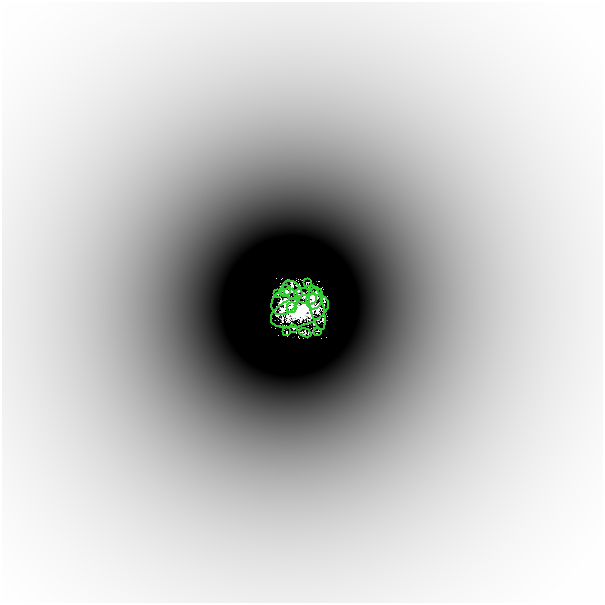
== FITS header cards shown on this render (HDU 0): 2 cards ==
NAXIS1  =                  601
NAXIS2  =                  601

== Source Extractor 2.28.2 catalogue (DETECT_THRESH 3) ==
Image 601 x 601 px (HDU 0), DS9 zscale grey, 1 PNG px = 1 image px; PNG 605 x 605 px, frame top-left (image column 1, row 601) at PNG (2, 2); each listed source drawn as its Kron ellipse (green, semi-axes under 4 px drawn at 4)
Background -6.76e-04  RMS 1.5e-04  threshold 4.41e-04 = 3 sigma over >= 5 px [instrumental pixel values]
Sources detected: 17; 3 with non-positive FLUX_AUTO (blend fragments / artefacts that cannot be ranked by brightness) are neither listed nor drawn; the other 14 listed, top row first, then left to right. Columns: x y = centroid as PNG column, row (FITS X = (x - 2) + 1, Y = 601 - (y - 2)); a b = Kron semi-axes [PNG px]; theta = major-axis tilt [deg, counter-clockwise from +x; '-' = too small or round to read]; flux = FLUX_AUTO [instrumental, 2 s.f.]
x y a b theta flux
307 282 4 2 - 0.0045
293 290 11 8 -45 0.41
285 291 6 5 - 0.42
278 293 3 2 - 0.064
306 296 12 7 -22 0.34
314 298 11 7 74 1.3
285 302 15 11 45 1.5
292 307 5 5 - 0.58
317 308 22 7 -77 0.37
300 311 30 14 18 6.5
293 328 3 2 - 0.0097
317 331 3 2 - 0.023
286 332 3 2 - 0.053
305 333 6 4 -23 0.018
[3 non-positive-flux detections neither listed nor drawn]